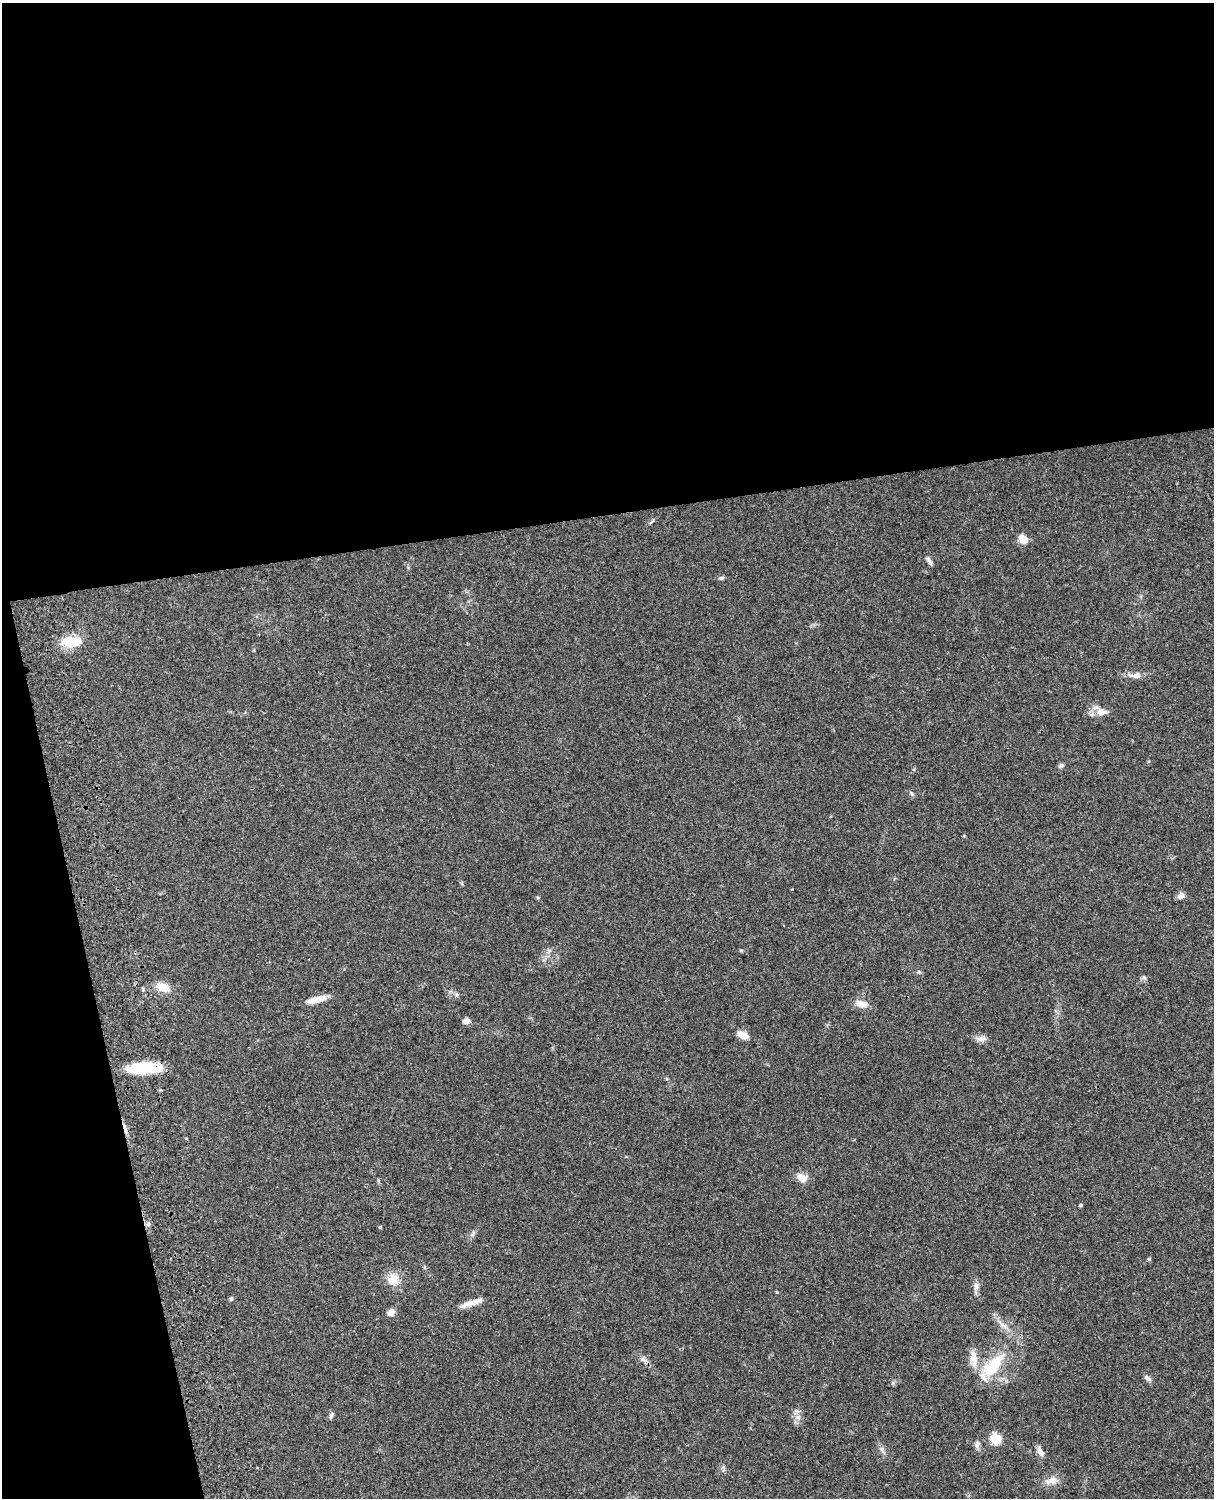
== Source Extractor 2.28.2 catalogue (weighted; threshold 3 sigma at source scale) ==
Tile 1 of 4 x 3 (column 1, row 1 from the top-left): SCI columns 121-1332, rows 3268-4763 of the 5087 x 4926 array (HDU 1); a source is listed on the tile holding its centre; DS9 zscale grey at full resolution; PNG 1216 x 1500 px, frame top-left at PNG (2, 3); no overlay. Shown black and unused: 39% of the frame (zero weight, under 3 of 4 exposures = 6% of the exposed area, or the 3 px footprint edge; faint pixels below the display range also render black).
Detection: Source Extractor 2.28.2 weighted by HDU 2 'WHT'; one run over the whole footprint, this tile lists its part. Background 0.076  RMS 0.0057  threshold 0.0257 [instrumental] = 3 sigma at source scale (4.5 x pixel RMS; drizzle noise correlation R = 1.50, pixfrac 1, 0.05/0.05 arcsec/px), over >= 5 px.
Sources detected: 43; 1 cosmic-ray / hot-pixel residue — not listed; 2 inside a brighter listed object's ellipse — not listed separately; the other 40 listed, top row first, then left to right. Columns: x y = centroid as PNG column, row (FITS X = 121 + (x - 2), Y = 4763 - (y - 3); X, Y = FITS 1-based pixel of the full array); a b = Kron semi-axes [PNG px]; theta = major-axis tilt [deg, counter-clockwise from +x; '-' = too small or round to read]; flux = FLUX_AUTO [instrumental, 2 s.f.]
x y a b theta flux
1023 539 12 9 -41 5.2
929 561 11 5 -60 1.8
721 578 6 5 - 0.94
72 641 27 13 4 12
1135 675 20 7 -1 3.9
1101 712 15 10 -5 5.1
1061 766 9 5 37 1.2
911 793 6 4 -70 0.85
1181 896 8 8 - 2.8
741 950 6 4 -19 0.61
1144 978 8 4 8 1.1
163 987 17 10 -21 7.4
457 994 6 4 -89 0.9
317 999 24 7 15 6.5
861 1004 17 9 -12 5
466 1021 7 6 - 2.6
743 1035 13 7 -25 5.1
981 1038 14 8 8 2.9
145 1068 33 11 1 25
802 1178 13 9 -29 5.3
1080 1205 4 3 - 0.7
149 1224 6 4 89 1.1
380 1227 4 4 - 0.6
472 1235 7 4 1 1
1149 1259 5 4 - 0.63
393 1279 17 16 - 7.5
976 1286 12 6 89 2.5
231 1299 6 4 74 0.94
472 1302 20 8 12 4.1
391 1312 8 7 - 3.2
974 1359 25 9 -84 6.8
644 1360 14 5 -23 2.4
993 1365 41 16 49 23
1148 1378 12 5 -37 1.6
331 1416 11 4 66 1.3
798 1418 7 4 -20 1.3
995 1438 6 5 - 35
977 1445 9 7 67 1.9
1040 1451 13 6 -56 2.8
1051 1480 19 9 13 4.7
Overlapping masked pixels (flux is a lower limit): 1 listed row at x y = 145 1068